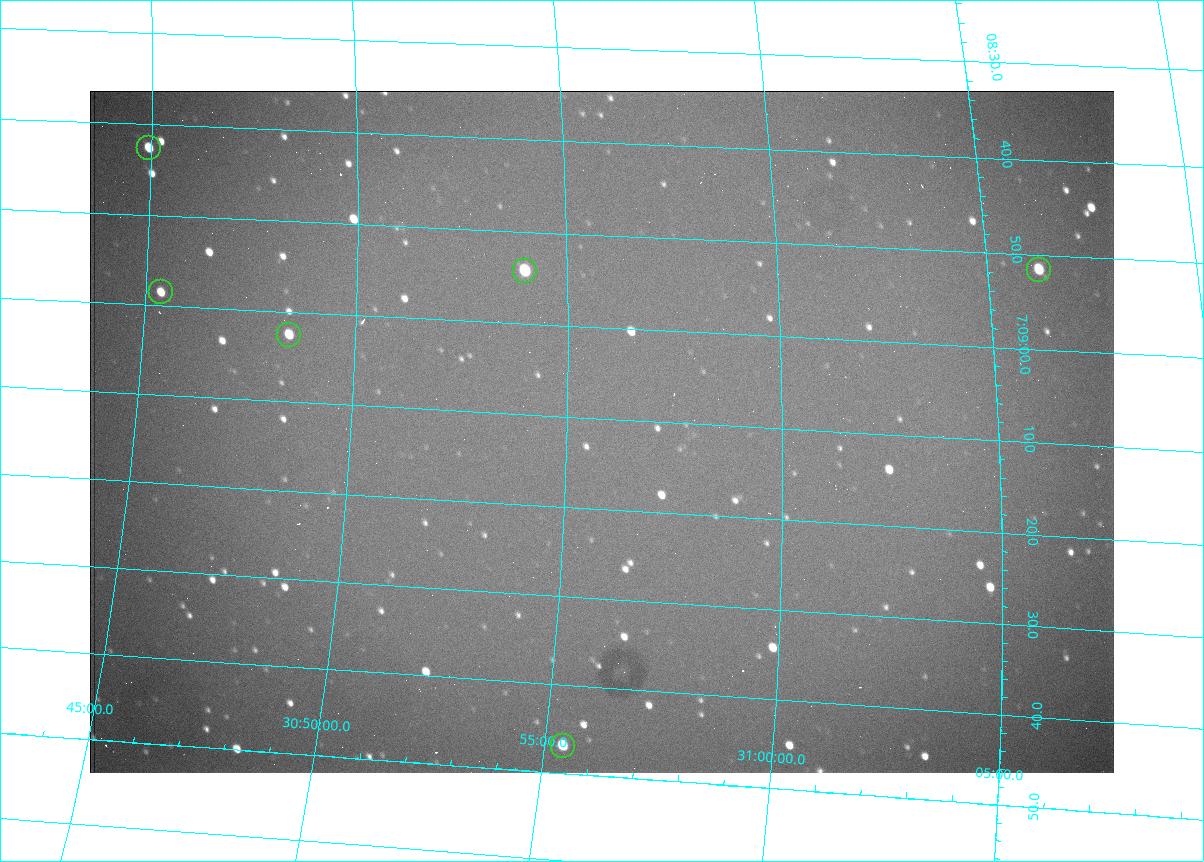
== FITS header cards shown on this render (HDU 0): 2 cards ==
NAXIS1  =                 1024 /fastest changing axis
NAXIS2  =                  682 /next to fastest changing axis

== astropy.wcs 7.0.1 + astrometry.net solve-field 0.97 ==
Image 1024 x 682 px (HDU 0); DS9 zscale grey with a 90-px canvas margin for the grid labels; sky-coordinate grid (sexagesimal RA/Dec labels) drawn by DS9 from the SOLVED WCS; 6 Tycho-2 reference stars matched to detected sources circled (green)
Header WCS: RA---TAN/DEC--TAN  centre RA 07:09:12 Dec +30:56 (107.30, +30.93 deg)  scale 1.43 arcsec/px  FOV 24.4' x 16.3'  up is -93 deg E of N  parity flipped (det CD > 0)
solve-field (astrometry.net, Tycho-2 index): VERIFIED the header's WCS against the Tycho-2 star catalogue (6 matches, 0 conflicts) and refined it, rather than solving blind
Solved WCS: RA---TAN-SIP/DEC--TAN-SIP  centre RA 07:09:11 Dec +30:56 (107.30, +30.93 deg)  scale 1.39 x 1.42 arcsec/px (non-square pixels)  FOV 23.7' x 16.1'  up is -91 deg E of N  parity flipped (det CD > 0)
The solver's refit moves the header's centre by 13 arcsec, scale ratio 0.973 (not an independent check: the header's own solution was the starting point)
Tycho-2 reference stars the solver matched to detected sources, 6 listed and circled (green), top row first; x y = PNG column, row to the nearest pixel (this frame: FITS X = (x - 90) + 1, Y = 682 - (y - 91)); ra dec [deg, ICRS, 3 dp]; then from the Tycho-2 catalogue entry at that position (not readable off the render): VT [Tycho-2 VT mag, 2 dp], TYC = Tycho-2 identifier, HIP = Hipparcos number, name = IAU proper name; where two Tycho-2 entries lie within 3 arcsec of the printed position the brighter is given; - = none
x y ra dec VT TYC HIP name
149 148 107.177 +30.749 11.91 2438-477-1 - -
1039 270 107.215 +31.104 11.64 2438-821-1 - -
525 271 107.226 +30.900 10.76 2438-883-1 - -
161 292 107.244 +30.756 12.13 2438-718-1 - -
289 335 107.261 +30.807 12.26 2438-856-1 - -
563 746 107.445 +30.924 11.38 2438-1056-1 - -